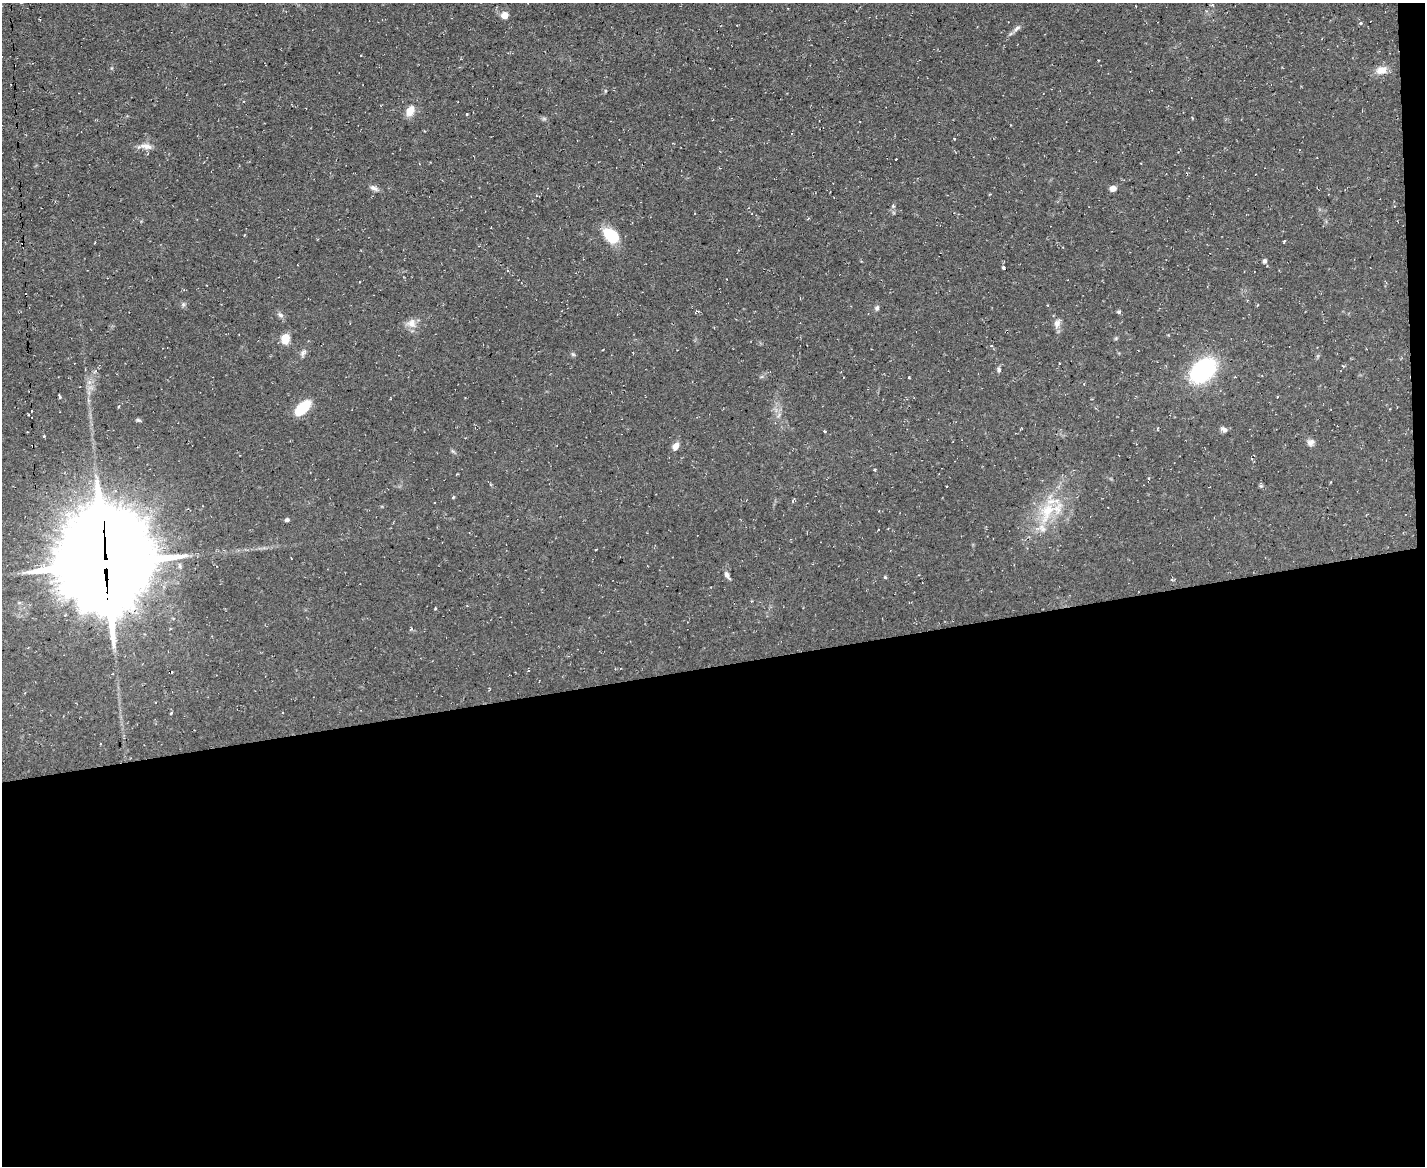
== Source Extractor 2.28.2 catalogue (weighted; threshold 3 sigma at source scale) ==
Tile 12 of 3 x 4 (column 3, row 4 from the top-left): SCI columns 2971-4393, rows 1-1164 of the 4627 x 4656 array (HDU 1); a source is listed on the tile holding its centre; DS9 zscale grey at full resolution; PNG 1427 x 1168 px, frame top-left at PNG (2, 3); no overlay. Shown black and unused: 44% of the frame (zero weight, under 2 of 3 exposures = <1% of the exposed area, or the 3 px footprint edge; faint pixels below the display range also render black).
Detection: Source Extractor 2.28.2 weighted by HDU 2 'WHT'; one run over the whole footprint, this tile lists its part. Background 0.0853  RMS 0.0072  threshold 0.0326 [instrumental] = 3 sigma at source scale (4.5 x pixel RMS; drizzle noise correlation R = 1.50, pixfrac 1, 0.05/0.05 arcsec/px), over >= 5 px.
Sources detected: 51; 2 cosmic-ray / hot-pixel residue — not listed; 1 inside a brighter listed object's ellipse — not listed separately; the other 48 listed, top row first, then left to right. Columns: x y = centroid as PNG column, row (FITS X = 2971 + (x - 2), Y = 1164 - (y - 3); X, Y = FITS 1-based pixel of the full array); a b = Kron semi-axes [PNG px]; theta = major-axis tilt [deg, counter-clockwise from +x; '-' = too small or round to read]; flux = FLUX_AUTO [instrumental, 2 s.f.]
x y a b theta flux
505 15 5 5 - 14
1361 23 4 4 - 1.3
1017 28 12 5 36 2.4
1381 70 14 10 17 7.3
410 111 10 7 55 9.8
467 114 3 3 - 0.75
544 119 7 4 0 1.2
146 146 17 8 -10 5
896 159 2 2 - 0.62
374 188 12 6 -26 2.7
1113 188 6 5 - 5.3
990 194 4 2 - 0.5
611 236 19 13 -44 21
1284 241 3 3 - 1.1
23 243 3 2 - 0.7
1265 261 6 5 - 1.6
1003 268 3 3 - 1.4
183 304 7 4 -72 1.3
877 308 7 6 - 1.7
1119 312 5 5 - 1.1
280 315 9 6 -43 2.2
412 323 13 12 - 5.9
1057 323 10 9 - 3.7
285 339 8 6 79 15
303 353 10 6 62 2.3
573 354 5 5 - 1
999 370 6 5 - 1.4
1203 370 21 15 42 92
60 397 3 3 - 3.8
119 406 4 3 - 0.85
302 408 16 8 44 31
31 411 3 2 - 1.2
138 420 7 4 -24 1
1021 429 6 2 45 0.56
1224 429 10 5 -32 2
824 431 4 3 - 0.59
44 436 3 3 - 0.73
1311 442 9 9 - 2.9
676 446 8 6 57 5
874 470 3 3 - 0.66
453 497 5 3 - 0.76
1047 511 35 19 66 32
287 520 5 4 - 1.4
596 550 3 2 - 0.55
105 563 39 34 83 8700
727 575 12 5 -60 2.6
885 577 4 4 - 0.89
171 713 3 3 - 1.3
Overlapping masked pixels (flux is a lower limit): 2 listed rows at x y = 23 243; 105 563